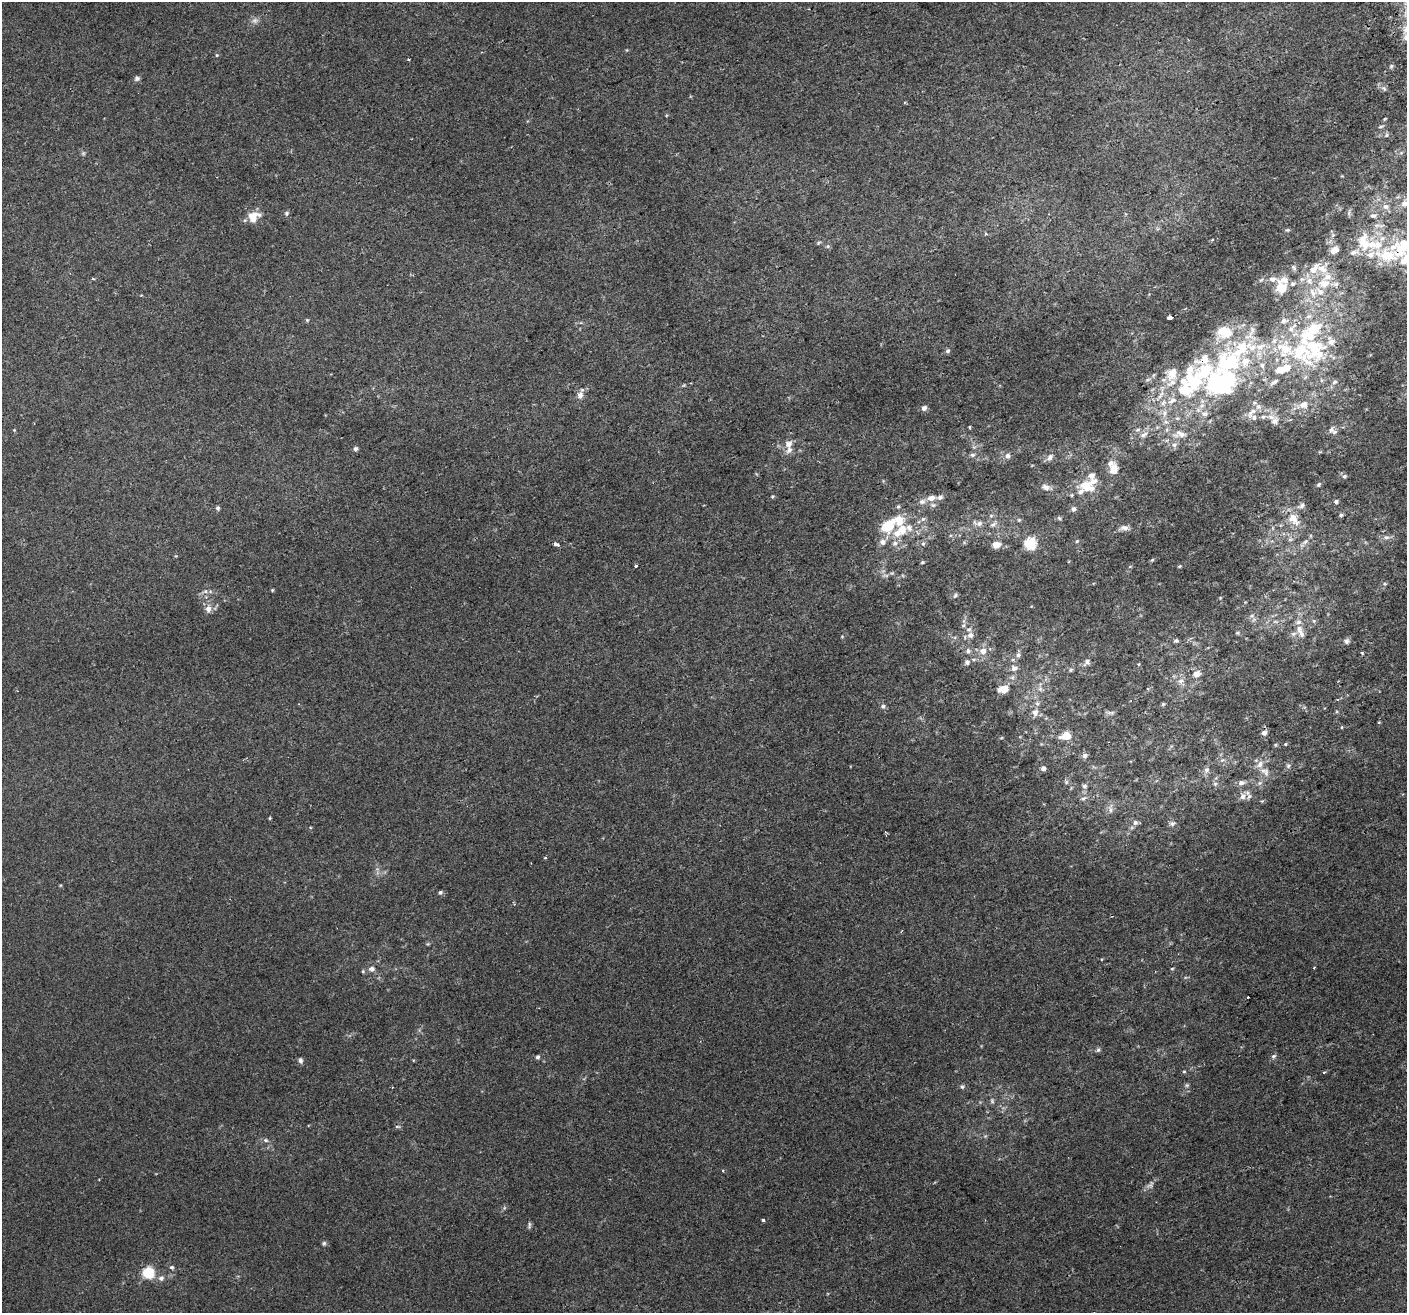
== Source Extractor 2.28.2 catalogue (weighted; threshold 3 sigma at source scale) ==
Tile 10 of 4 x 4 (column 2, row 3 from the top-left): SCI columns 1444-2848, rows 1415-2725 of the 5699 x 5506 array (HDU 1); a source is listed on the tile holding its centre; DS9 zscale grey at full resolution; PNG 1409 x 1315 px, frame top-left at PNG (2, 2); no overlay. Shown black and unused: <1% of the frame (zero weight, under 2 of 3 exposures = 2% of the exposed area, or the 3 px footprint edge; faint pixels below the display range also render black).
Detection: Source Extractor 2.28.2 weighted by HDU 2 'WHT'; one run over the whole footprint, this tile lists its part. Background 0.00186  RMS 0.0028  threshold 0.0126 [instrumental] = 3 sigma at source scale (4.5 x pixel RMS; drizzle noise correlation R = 1.50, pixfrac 1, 0.0396/0.0396 arcsec/px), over >= 5 px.
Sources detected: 218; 1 inside a brighter object's white glare — not listed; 51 inside a brighter listed object's ellipse — not listed separately; the other 166 listed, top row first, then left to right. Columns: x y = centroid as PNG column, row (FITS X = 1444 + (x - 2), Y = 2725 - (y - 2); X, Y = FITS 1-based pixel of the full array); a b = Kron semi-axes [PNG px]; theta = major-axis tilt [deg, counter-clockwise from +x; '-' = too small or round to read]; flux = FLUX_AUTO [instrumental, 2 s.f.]
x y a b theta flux
255 20 10 7 23 1.1
217 55 4 4 - 0.28
408 59 4 3 - 0.25
137 78 7 6 - 0.65
1381 127 7 3 9 0.4
1386 135 6 4 88 0.37
83 153 6 4 -45 0.4
1405 203 17 8 46 2.9
1386 206 9 7 -1 1.4
286 213 6 5 - 0.52
253 215 19 8 12 3.1
1373 216 8 6 -10 0.91
1287 230 6 4 38 0.34
1212 240 5 3 - 0.26
1364 242 27 17 -73 8.7
818 243 6 4 32 0.36
828 246 6 5 - 0.49
1401 248 35 27 44 17
1334 250 10 8 30 2.1
1294 268 8 5 -53 0.57
1314 269 24 12 42 4.7
93 279 4 3 - 0.32
1324 284 16 11 12 4.5
1281 288 17 14 -73 5
1169 317 5 3 - 2.5
307 320 4 3 - 0.46
1284 321 11 8 11 1.5
1314 349 44 34 -72 25
947 351 7 5 32 0.56
1228 363 49 33 43 39
1281 370 13 10 2 3.4
1274 382 13 5 31 0.98
684 385 6 4 18 0.3
1185 390 27 18 -61 12
580 395 10 8 69 1.3
1159 396 18 5 54 2
1304 404 12 10 23 2.4
924 408 7 6 - 0.89
1252 412 18 7 48 2.1
1164 413 11 8 81 2
1204 414 10 7 7 1.4
1263 417 6 6 - 0.54
1177 418 6 5 - 0.6
1275 421 10 10 - 1.7
970 427 3 3 - 0.47
1138 430 8 4 9 0.58
1331 430 9 6 61 0.88
1180 434 21 10 0 3.8
1144 435 11 7 32 1.4
789 444 12 10 56 1.9
1174 445 8 6 43 1
355 449 5 4 - 0.73
972 455 7 5 0 0.65
1008 456 7 6 - 1.1
1050 457 11 6 57 1
1113 470 12 8 71 2.9
1344 476 6 6 - 0.59
1318 484 7 5 52 0.45
1086 486 23 13 -20 5
1046 487 12 8 -22 1.3
1072 495 5 5 - 0.31
772 496 5 4 - 0.34
931 498 10 7 6 1.8
922 501 9 7 15 1.2
1336 502 5 5 - 0.63
933 505 8 6 -1 0.72
1302 506 10 7 38 0.94
898 507 5 4 - 0.35
218 508 5 5 - 0.5
1073 509 6 6 - 0.89
1341 515 5 5 - 0.46
1060 518 7 5 -22 0.43
923 519 6 5 - 0.63
1294 519 21 12 -50 4.2
1019 520 6 4 -44 0.35
979 523 8 7 - 1.1
993 524 11 5 32 0.86
887 526 20 12 42 7.1
1124 528 11 7 3 1.3
902 530 13 11 86 3.6
1386 537 7 6 - 0.87
1077 541 5 4 - 0.3
883 542 7 7 - 1.3
895 543 8 7 - 1.2
1030 543 6 6 - 28
556 544 4 3 - 2.3
923 544 6 5 - 0.5
996 545 9 8 - 2.1
1152 560 6 4 45 0.34
922 562 5 4 - 0.35
636 566 3 3 - 0.53
1180 566 4 4 - 0.28
272 590 4 4 - 0.27
205 591 7 5 44 0.7
955 595 7 4 63 0.47
208 609 10 9 - 1.6
1252 615 6 4 20 0.47
1314 621 6 4 -71 0.38
963 625 6 5 - 0.45
1300 631 22 7 -69 2.4
1237 633 5 5 - 0.36
970 635 10 8 40 1.4
1176 640 4 3 - 0.97
1346 641 8 7 - 0.8
968 651 8 6 -77 0.74
983 651 9 9 - 2.2
1362 653 5 3 - 0.32
1018 655 7 6 - 0.81
967 662 7 7 - 0.88
1087 662 11 7 47 1.1
1138 664 4 3 - 0.25
1014 668 9 8 - 1.4
1071 670 6 5 - 0.44
1196 674 10 8 25 2.1
1181 681 9 6 23 1.1
1004 689 13 9 14 3.2
1040 689 8 6 -70 0.86
1163 704 5 5 - 0.36
883 706 6 6 - 0.64
1035 712 10 9 - 1.7
1110 713 12 4 -2 0.64
1379 722 5 3 - 0.22
1342 727 5 3 - 0.23
1264 733 7 6 - 0.99
1066 736 8 6 12 4.6
1285 744 4 4 - 0.25
1275 745 6 3 72 0.29
1085 756 7 6 - 0.8
1260 764 12 8 65 1.8
1288 766 6 5 - 0.55
1043 768 5 5 - 1
1206 770 9 7 63 0.98
1066 782 6 5 - 0.51
1241 783 10 6 12 1
1260 783 6 6 - 0.59
1215 784 6 5 - 0.54
1084 786 7 6 - 0.64
1243 796 10 8 64 1.6
1083 798 7 5 29 0.67
1110 810 9 4 -90 0.79
270 818 4 4 - 0.25
1135 823 7 6 - 0.89
1172 824 8 6 42 0.79
545 858 5 3 - 0.25
440 892 5 4 - 0.56
371 969 7 6 - 1.1
1172 969 5 3 - 0.24
363 971 5 5 - 0.32
1248 997 3 3 - 0.48
1098 1050 7 5 73 0.49
1273 1056 7 5 27 0.57
537 1057 5 5 - 0.54
300 1061 7 5 -88 0.71
1184 1072 5 3 - 0.29
1324 1072 5 3 - 0.25
1187 1085 6 5 - 0.45
962 1087 6 5 - 0.47
992 1101 7 5 -77 0.5
397 1126 8 4 -1 0.35
266 1140 7 5 -21 0.57
763 1220 3 3 - 0.78
529 1225 11 4 83 0.5
324 1243 6 5 - 0.47
172 1267 5 5 - 0.47
148 1273 8 8 - 9.8
161 1278 8 7 - 1
Overlapping masked pixels (flux is a lower limit): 2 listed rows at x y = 1401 248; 1228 363
Isophote crosses this tile's border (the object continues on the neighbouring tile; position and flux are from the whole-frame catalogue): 2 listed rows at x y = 1405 203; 1401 248